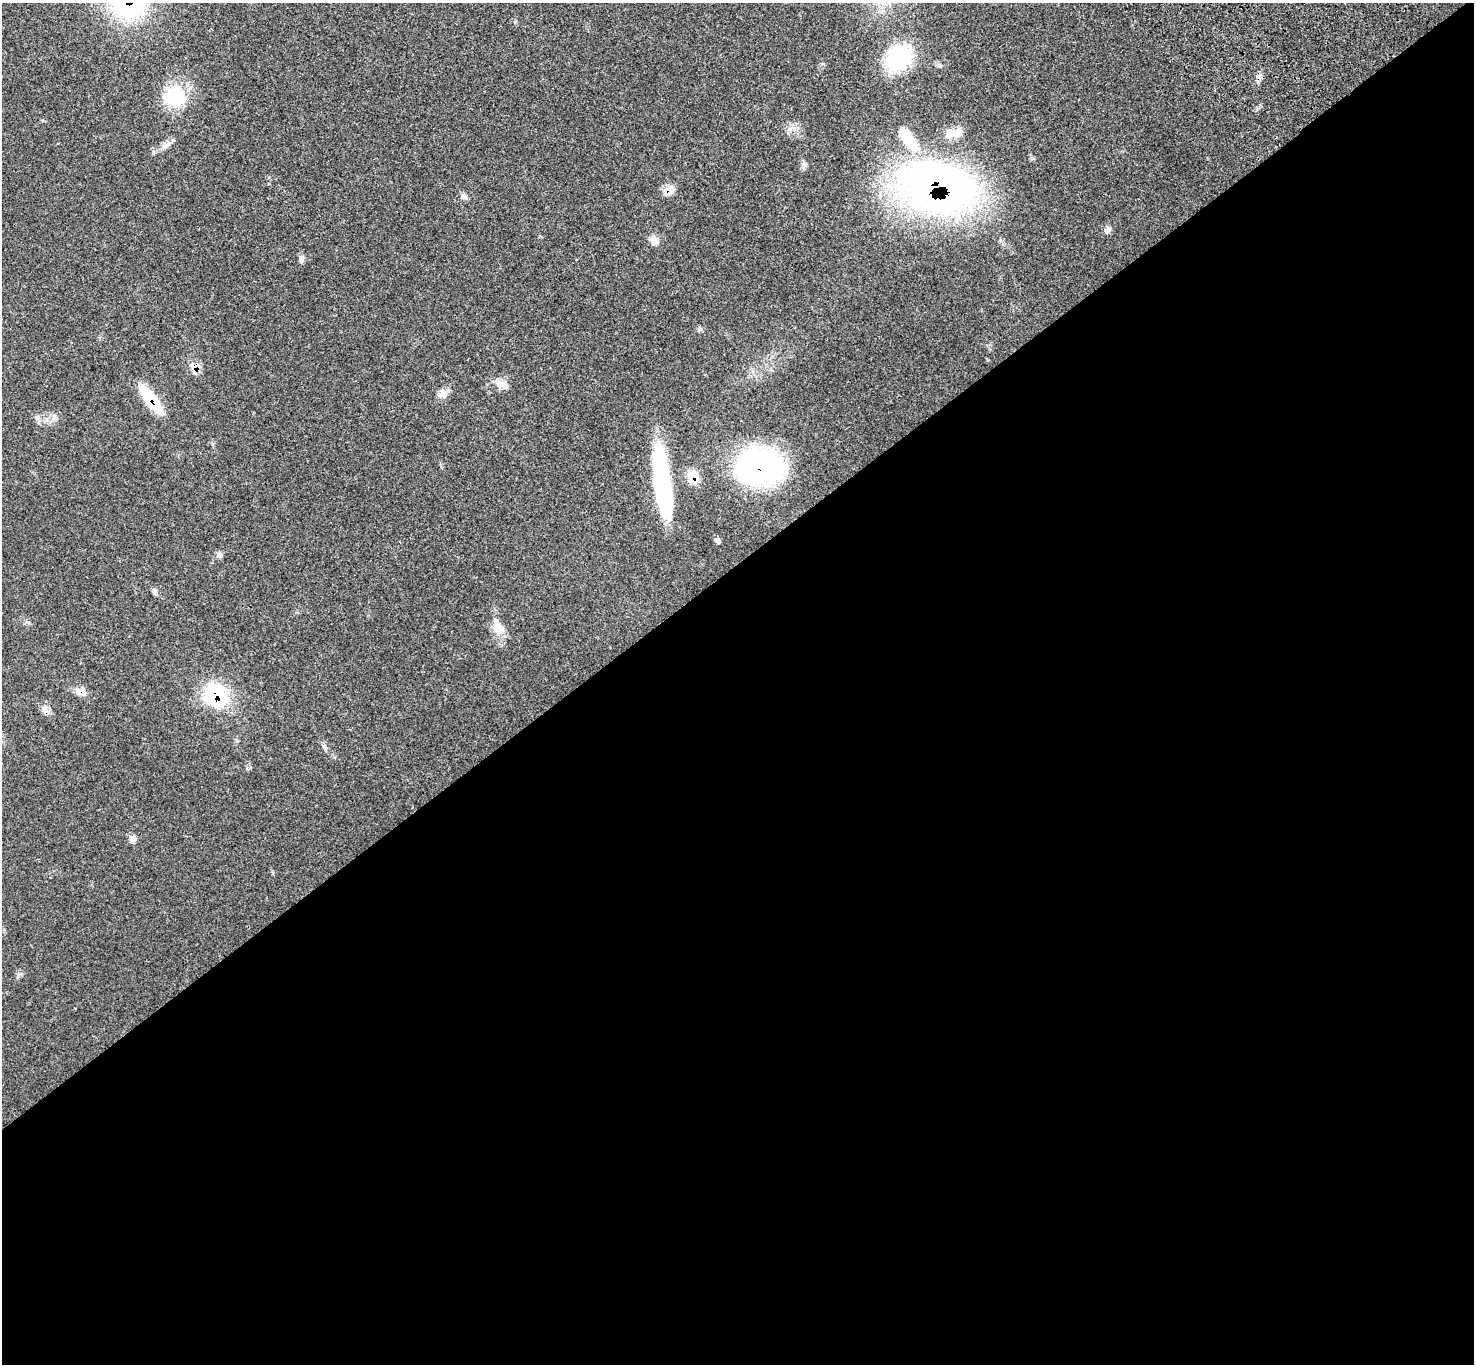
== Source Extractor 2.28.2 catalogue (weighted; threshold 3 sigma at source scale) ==
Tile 15 of 4 x 4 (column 3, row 4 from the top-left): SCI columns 3050-4521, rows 242-1603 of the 6102 x 6074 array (HDU 1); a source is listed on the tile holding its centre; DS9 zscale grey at full resolution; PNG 1476 x 1366 px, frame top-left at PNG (2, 3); no overlay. Shown black and unused: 59% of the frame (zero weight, under 3 of 4 exposures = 6% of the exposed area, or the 3 px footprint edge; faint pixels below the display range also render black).
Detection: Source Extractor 2.28.2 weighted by HDU 2 'WHT'; one run over the whole footprint, this tile lists its part. Background 0.058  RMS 0.0056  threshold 0.025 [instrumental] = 3 sigma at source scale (4.5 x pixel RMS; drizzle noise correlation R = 1.50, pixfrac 1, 0.05/0.05 arcsec/px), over >= 5 px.
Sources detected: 29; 1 inside a brighter object's white glare — not listed; the other 28 listed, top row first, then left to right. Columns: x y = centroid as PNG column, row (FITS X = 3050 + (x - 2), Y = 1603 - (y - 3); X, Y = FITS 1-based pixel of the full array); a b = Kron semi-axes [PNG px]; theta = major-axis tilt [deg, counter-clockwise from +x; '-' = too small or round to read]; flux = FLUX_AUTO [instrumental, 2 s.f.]
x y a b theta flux
898 58 32 24 52 33
1259 77 10 7 -43 2.1
175 96 26 25 - 24
957 132 19 13 -3 6.4
910 142 33 15 -48 17
165 146 10 5 21 2.1
804 164 8 5 -45 1.4
936 186 52 35 -12 390
670 190 14 10 2 5.4
464 196 9 7 -40 1.9
654 241 12 11 - 3.4
301 259 12 5 -88 1.7
195 367 9 8 - 5.7
502 384 18 10 -25 4.6
442 395 12 11 - 3.4
151 399 29 10 -54 30
759 467 52 38 4 87
693 477 16 12 -46 7.8
662 482 70 15 -83 74
717 540 10 5 23 1.2
219 554 8 7 - 1.6
154 591 9 6 -75 1.4
498 625 25 9 -52 5.8
81 691 15 10 -18 4
216 695 26 22 -50 35
45 710 13 8 -58 3.1
325 748 12 5 -65 1.6
132 839 10 7 49 2.6
Overlapping masked pixels (flux is a lower limit): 10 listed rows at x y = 1259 77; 936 186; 670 190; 195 367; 151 399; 759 467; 693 477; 81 691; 216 695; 45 710
Unlisted compact peaks at least as high as the median listed source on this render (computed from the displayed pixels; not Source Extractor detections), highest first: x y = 700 329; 1108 230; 939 65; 153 153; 18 974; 28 622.